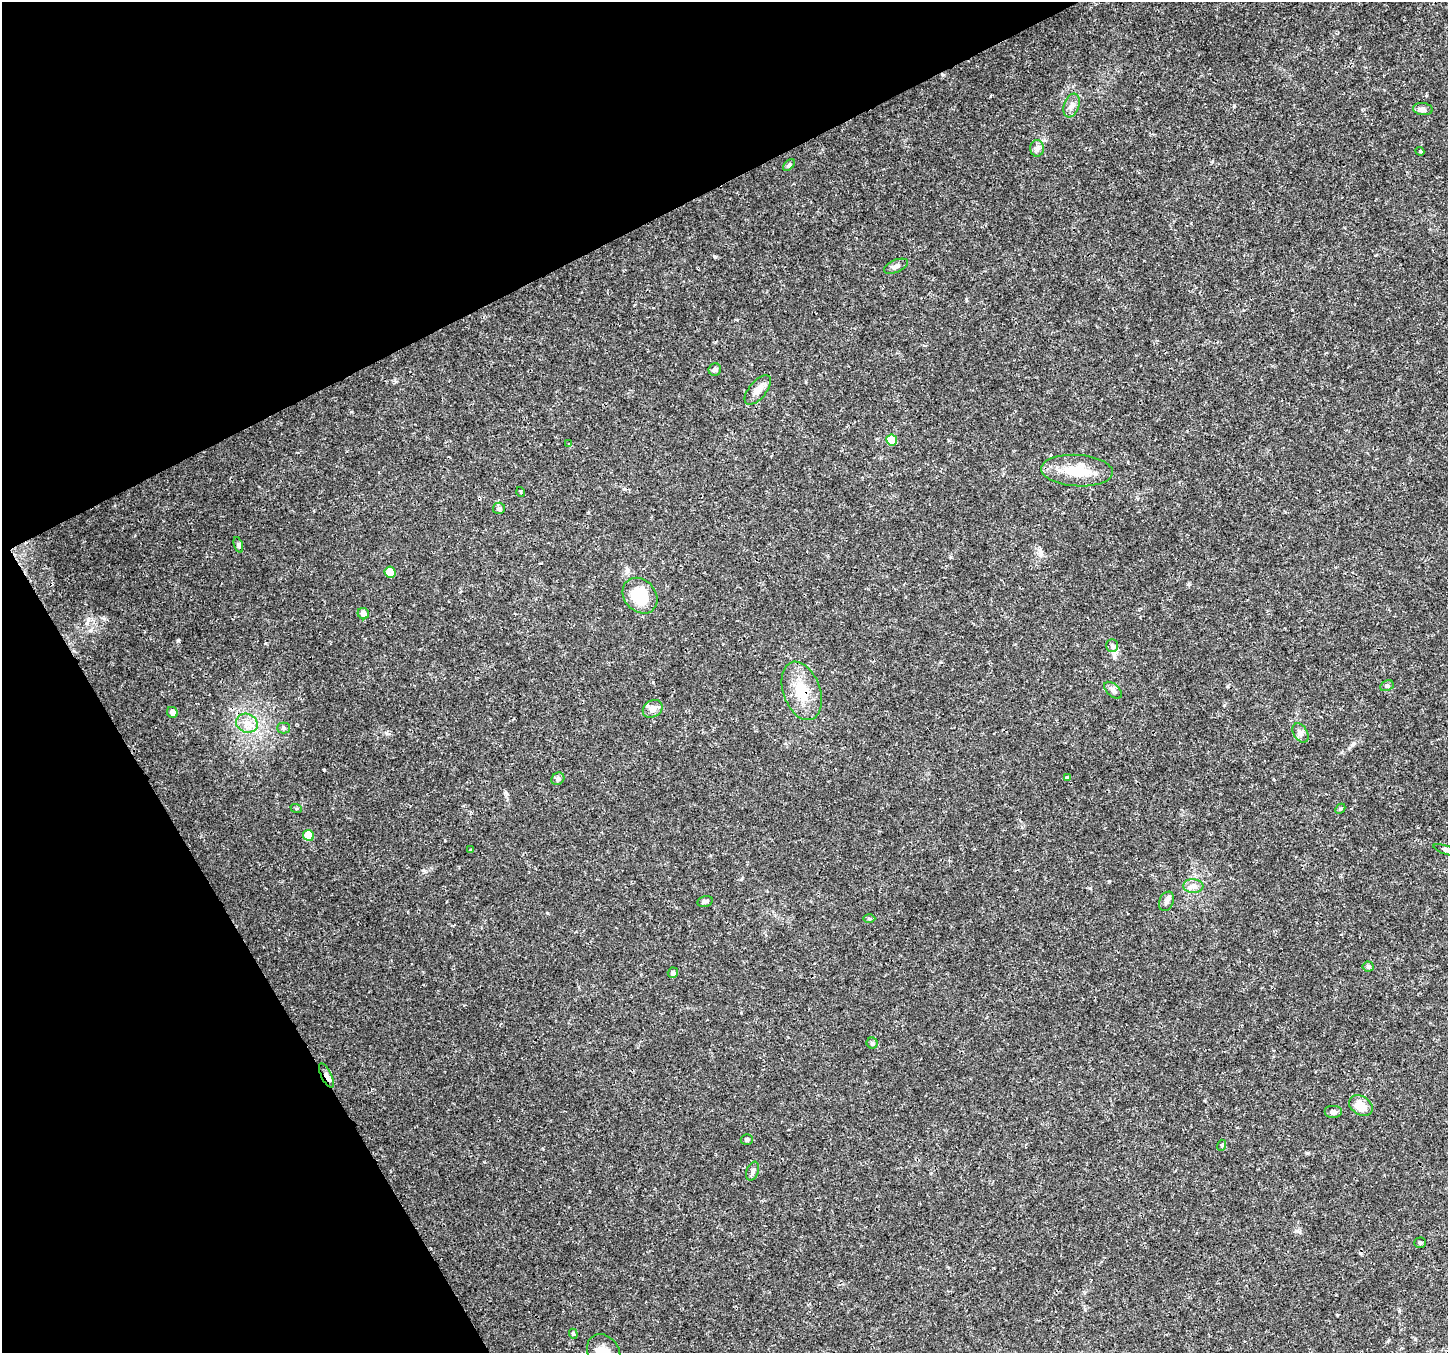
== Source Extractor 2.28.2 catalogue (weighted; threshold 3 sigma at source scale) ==
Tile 5 of 4 x 4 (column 1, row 2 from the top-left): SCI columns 7-1452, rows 2868-4218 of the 5790 x 5675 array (HDU 1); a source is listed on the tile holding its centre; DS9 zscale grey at full resolution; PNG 1450 x 1355 px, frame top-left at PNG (2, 2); each listed source drawn as its Kron ellipse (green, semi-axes under 4 px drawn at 4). Shown black and unused: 25% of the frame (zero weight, under 3 of 4 exposures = <1% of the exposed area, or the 3 px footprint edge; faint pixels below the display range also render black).
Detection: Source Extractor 2.28.2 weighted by HDU 2 'WHT'; one run over the whole footprint, this tile lists its part. Background 0.0206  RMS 0.0019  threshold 0.00843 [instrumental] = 3 sigma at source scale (4.5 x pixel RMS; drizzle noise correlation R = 1.50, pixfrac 1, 0.0396/0.0396 arcsec/px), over >= 5 px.
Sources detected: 50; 1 cosmic-ray / hot-pixel residue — neither listed nor drawn; the other 49 listed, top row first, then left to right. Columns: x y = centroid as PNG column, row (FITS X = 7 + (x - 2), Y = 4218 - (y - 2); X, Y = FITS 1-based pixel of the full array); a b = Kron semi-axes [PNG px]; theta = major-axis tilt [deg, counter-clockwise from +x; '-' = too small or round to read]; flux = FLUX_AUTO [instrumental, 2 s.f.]
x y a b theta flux
1071 106 12 7 70 1
1423 109 10 6 -7 0.64
1037 148 8 6 90 0.63
1420 151 4 4 - 0.22
789 165 7 4 45 0.29
896 266 13 6 23 0.7
715 369 6 6 - 0.44
758 390 18 8 50 1.7
892 440 5 5 - 4
569 444 4 4 - 0.2
1077 471 36 15 -3 6.3
521 492 5 3 - 0.16
499 508 6 5 - 0.35
238 545 8 4 -72 0.33
390 572 6 5 - 3.6
640 596 19 15 -48 7.7
363 614 6 5 - 1.3
1112 645 6 5 - 0.4
1387 686 7 5 29 0.37
1113 690 10 6 -42 0.64
802 691 30 18 -70 5.6
653 709 10 8 32 1.4
172 712 6 5 - 0.71
247 723 11 9 -20 1.7
283 728 6 5 - 0.35
1300 733 10 7 -59 0.8
1067 777 4 4 - 0.25
558 779 7 6 - 0.5
296 808 6 3 -19 0.18
1340 809 6 4 43 0.24
309 835 5 5 - 4.9
470 850 3 3 - 0.16
1446 850 13 4 -19 0.55
1193 886 10 7 -5 0.93
705 901 8 5 13 0.46
1166 901 10 7 67 0.74
869 919 6 4 -1 0.27
1368 966 5 5 - 0.47
673 973 5 5 - 0.45
872 1043 5 5 - 0.28
326 1075 13 5 -64 0.81
1361 1105 13 9 -31 2.8
1333 1112 9 6 0 0.61
747 1140 6 5 - 0.47
1222 1145 5 3 - 0.2
753 1171 10 6 69 0.56
1420 1243 5 5 - 0.25
573 1334 5 4 - 0.24
604 1352 19 15 -57 2.7
Overlapping masked pixels (flux is a lower limit): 2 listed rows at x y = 802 691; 326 1075
Isophote crosses this tile's border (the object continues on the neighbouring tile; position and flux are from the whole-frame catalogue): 2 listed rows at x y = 1446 850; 604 1352
Unlisted compact peaks at least as high as the median listed source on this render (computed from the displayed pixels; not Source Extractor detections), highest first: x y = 715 257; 1352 745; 1307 1153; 1109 881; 386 733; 547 913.